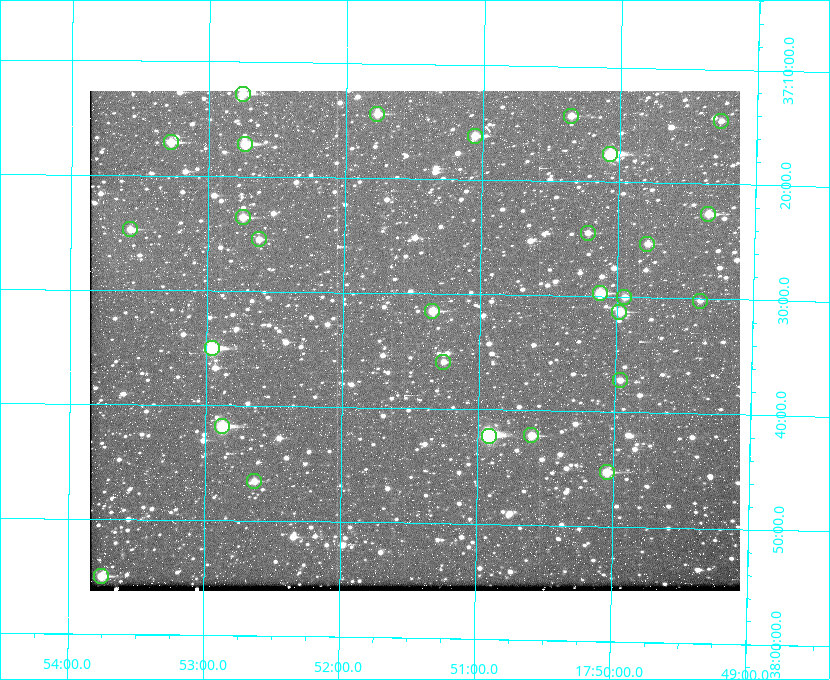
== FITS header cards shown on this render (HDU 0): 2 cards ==
NAXIS1  =                  650 / Width of table row in bytes
NAXIS2  =                  500 / Number of rows in table

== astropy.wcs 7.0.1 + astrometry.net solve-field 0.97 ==
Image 650 x 500 px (HDU 0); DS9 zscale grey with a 90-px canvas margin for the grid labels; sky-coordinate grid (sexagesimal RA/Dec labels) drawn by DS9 from the SOLVED WCS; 28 Tycho-2 reference stars matched to detected sources circled (green)
Header WCS: none
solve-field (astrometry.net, Tycho-2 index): SOLVED blind (the file carries no WCS)
Solved WCS: RA---TAN-SIP/DEC--TAN-SIP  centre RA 17:51:28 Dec +37:34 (267.87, +37.57 deg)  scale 5.23 arcsec/px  FOV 56.7' x 43.6'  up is +179 deg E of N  parity flipped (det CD > 0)
(file carries no celestial WCS; the grid is the blind solution)
Tycho-2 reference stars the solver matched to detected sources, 28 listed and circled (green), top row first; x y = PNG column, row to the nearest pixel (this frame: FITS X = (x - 90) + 1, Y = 500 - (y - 91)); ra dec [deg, ICRS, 3 dp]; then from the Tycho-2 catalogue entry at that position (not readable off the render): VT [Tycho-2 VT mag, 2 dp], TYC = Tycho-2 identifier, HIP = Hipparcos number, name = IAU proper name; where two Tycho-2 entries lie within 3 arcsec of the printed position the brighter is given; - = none
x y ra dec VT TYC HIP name
243 94 268.189 +37.213 9.71 2620-542-1 - -
377 114 267.943 +37.240 10.39 2620-505-1 - -
571 116 267.589 +37.238 11.09 2619-212-1 - -
721 121 267.316 +37.242 12.03 2619-611-1 - -
475 136 267.764 +37.270 10.17 2620-784-1 - -
171 142 268.319 +37.285 9.88 2620-536-1 - -
245 144 268.183 +37.286 8.98 2620-786-1 87506 -
610 154 267.517 +37.293 8.96 2619-379-1 - -
708 214 267.335 +37.377 10.60 2619-634-1 - -
243 217 268.186 +37.393 10.44 2620-175-1 - -
130 229 268.392 +37.412 10.60 2620-800-1 - -
588 233 267.555 +37.408 11.50 2619-358-1 - -
259 239 268.156 +37.424 11.25 2620-712-1 - -
647 244 267.445 +37.422 11.17 2619-451-1 - -
600 293 267.531 +37.495 10.07 2619-274-1 - -
624 297 267.485 +37.500 11.33 2619-40-1 - -
700 301 267.347 +37.503 12.15 3088-638-1 - -
432 311 267.836 +37.525 9.96 3089-889-1 - -
619 312 267.494 +37.522 10.35 3088-270-1 - -
212 348 268.239 +37.584 8.64 3089-755-1 - -
443 362 267.815 +37.598 11.54 3089-1081-1 - -
620 380 267.491 +37.621 11.40 3088-1284-1 - -
222 426 268.219 +37.697 8.93 3089-671-1 - -
531 435 267.652 +37.703 11.04 3089-693-1 - -
489 436 267.730 +37.705 8.13 3089-1203-1 87349 -
607 472 267.512 +37.755 10.10 3089-2332-1 - -
254 481 268.159 +37.775 11.22 3089-2245-1 - -
101 576 268.439 +37.916 9.61 3089-2268-1 - -